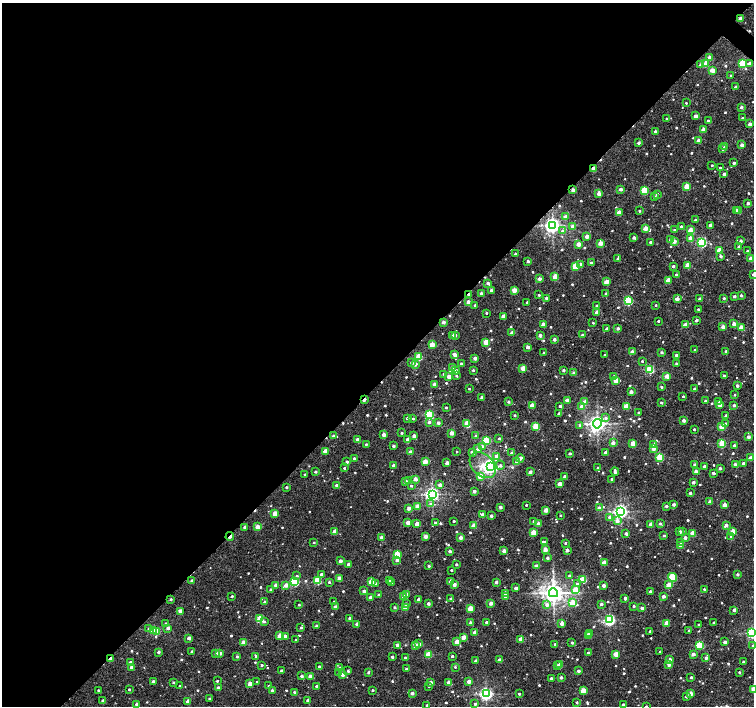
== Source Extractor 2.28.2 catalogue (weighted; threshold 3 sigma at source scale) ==
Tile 5 of 4 x 4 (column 1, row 2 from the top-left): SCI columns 1-1504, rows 2981-4388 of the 6021 x 6027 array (HDU 1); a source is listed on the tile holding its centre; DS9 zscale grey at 2 x 2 block average (1 PNG px = mean of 2 x 2 image px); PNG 756 x 708 px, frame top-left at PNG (2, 3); each listed source drawn as its Kron ellipse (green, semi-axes under 4 px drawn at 4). Shown black and unused: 54% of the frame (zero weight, under 2 of 3 exposures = <1% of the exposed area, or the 3 px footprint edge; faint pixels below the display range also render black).
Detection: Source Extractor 2.28.2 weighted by HDU 2 'WHT'; one run over the whole footprint, this tile lists its part. Background 0.0124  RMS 0.004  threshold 0.0178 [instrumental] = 3 sigma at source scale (4.5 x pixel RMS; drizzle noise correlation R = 1.50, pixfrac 1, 0.0396/0.0396 arcsec/px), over >= 5 px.
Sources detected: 757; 1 inside a brighter object's white glare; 7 cosmic-ray / hot-pixel residue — neither listed nor drawn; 1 inside a brighter listed object's ellipse — not listed separately; of the other 748, all 500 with FLUX_AUTO >= 1.13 (the completeness limit of this list) listed and drawn (248 fainter detections not listed), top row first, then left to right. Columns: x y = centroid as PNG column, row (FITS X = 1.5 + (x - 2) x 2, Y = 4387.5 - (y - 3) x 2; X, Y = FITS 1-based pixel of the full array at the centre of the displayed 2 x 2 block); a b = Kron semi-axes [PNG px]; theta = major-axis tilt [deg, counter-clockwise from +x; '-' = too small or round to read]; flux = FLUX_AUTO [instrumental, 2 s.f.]
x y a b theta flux
741 18 2 2 - 5.1
709 58 2 2 - 8
743 63 3 3 - 46
749 63 3 3 - 2.7
705 64 2 2 - 13
701 65 3 3 - 3.8
712 70 2 2 - 10
731 75 2 2 - 1.2
735 87 2 2 - 2.5
686 103 2 2 - 1.2
741 107 2 2 - 3.9
695 116 2 2 - 6.2
742 118 2 2 - 1.3
667 119 3 2 - 1.5
708 121 2 2 - 3.1
750 124 2 2 - 5.7
703 130 2 2 - 9.7
655 131 3 2 - 2.1
698 140 2 2 - 4.5
639 143 2 2 - 2.8
742 145 2 2 - 4.9
725 147 3 2 - 2.3
722 149 2 2 - 1.4
734 163 2 2 - 3
712 165 2 2 - 1.1
720 168 2 2 - 1.8
594 169 3 2 - 11
724 174 2 2 - 2.8
687 186 3 2 - 17
621 189 2 2 - 4
573 190 2 2 - 5.1
644 190 3 3 - 38
599 194 2 2 - 6.5
657 194 2 2 - 2.6
655 197 2 2 - 2.3
748 203 2 2 - 3.4
737 210 2 2 - 5.1
639 211 2 2 - 1.2
739 211 2 2 - 3.9
619 212 2 2 - 6.9
566 217 3 3 - 5.2
695 220 2 2 - 2.2
553 225 4 4 - 370
710 225 2 2 - 2.8
572 227 3 3 - 4.3
681 227 2 2 - 2.9
646 228 3 2 - 13
675 230 3 2 - 1.5
690 230 2 2 - 9.7
562 231 4 4 - 2.9
587 236 2 2 - 8.1
634 238 2 2 - 2.9
690 238 2 2 - 8.5
671 240 2 2 - 5
674 241 2 2 - 8.3
741 241 2 2 - 2.6
650 242 2 2 - 2.2
600 243 2 2 - 12
702 243 3 3 - 80
578 244 2 2 - 9.9
739 247 3 2 - 2.8
719 250 3 3 - 17
747 251 2 2 - 1.7
515 254 2 2 - 1.9
721 256 2 2 - 2.5
618 259 2 2 - 4.7
751 259 2 2 - 10
528 261 2 2 - 2.9
591 263 2 2 - 3.1
581 264 2 2 - 4.8
688 265 2 2 - 13
575 266 3 3 - 26
673 266 2 2 - 2.6
753 274 2 2 - 2.7
676 275 2 2 - 2.3
555 277 3 2 - 18
539 279 2 2 - 4.8
668 280 2 2 - 13
606 282 2 2 - 11
488 283 2 2 - 3.2
491 290 2 2 - 2.5
514 290 3 2 - 12
481 293 2 2 - 2.1
606 293 2 2 - 1.4
469 294 2 2 - 3.5
539 295 2 2 - 1.4
741 295 2 2 - 2.5
734 296 2 2 - 2.3
546 298 2 2 - 3.5
724 298 2 2 - 1.4
677 299 3 2 - 6.3
700 299 2 2 - 3.8
628 301 3 3 - 61
468 302 2 2 - 6
527 302 2 2 - 2
475 305 2 2 - 2.2
656 305 2 2 - 1.2
596 306 2 2 - 1.4
698 309 2 2 - 1.2
597 312 2 2 - 6.2
486 313 2 2 - 1.7
503 317 2 2 - 9.3
696 320 2 2 - 2.4
658 321 2 2 - 1.5
443 322 2 2 - 5.4
593 323 2 2 - 1.2
543 324 2 2 - 10
686 324 4 2 - 7.4
734 324 2 2 - 5.7
723 327 2 2 - 6.8
607 328 3 2 - 2.5
618 328 2 2 - 3
741 328 2 2 - 16
512 333 2 2 - 5.4
455 335 2 2 - 4.8
540 335 2 2 - 5.8
582 335 2 2 - 3.5
453 336 2 2 - 6.7
554 339 2 2 - 3.5
486 342 3 2 - 19
432 345 3 2 - 15
528 347 2 2 - 5.3
695 350 2 2 - 1.3
726 351 3 2 - 2.9
632 352 2 2 - 7
661 352 3 2 - 2
544 353 2 2 - 2
455 355 3 2 - 4.9
605 355 2 2 - 1.9
676 355 2 2 - 2
419 357 3 3 - 29
475 358 2 2 - 5.9
642 361 2 2 - 1.2
411 362 2 2 - 2.6
676 363 2 2 - 1.6
415 364 2 2 - 7.1
461 364 2 2 - 2
452 367 2 2 - 4.7
523 368 2 2 - 16
650 369 3 3 - 63
473 370 2 2 - 1.7
563 370 2 2 - 2.3
455 371 3 2 - 3.7
574 373 2 2 - 4.4
444 374 2 2 - 1.3
456 376 3 2 - 2
667 376 2 2 - 11
724 376 2 2 - 1.5
449 377 2 2 - 8.9
613 377 2 2 - 4.5
616 380 3 2 - 15
434 384 2 2 - 6
737 386 2 2 - 3.3
661 387 2 2 - 1.6
469 389 2 2 - 1.2
694 389 2 2 - 2.3
631 392 2 2 - 5.7
735 395 3 2 - 1.2
683 396 2 2 - 1.4
482 397 2 2 - 3.7
364 400 3 2 - 6.9
567 400 2 2 - 6.9
705 401 2 2 - 2.8
509 402 2 2 - 2.2
585 402 3 2 - 7.8
719 402 3 2 - 1.2
661 403 2 2 - 1.9
532 405 2 2 - 9.8
720 405 2 2 - 9.9
734 405 3 2 - 2.3
560 406 2 2 - 2.2
626 406 3 2 - 16
446 407 2 2 - 1.3
582 407 2 2 - 14
638 412 2 2 - 1.4
559 414 2 2 - 3.4
429 415 3 3 - 73
515 415 2 2 - 1.6
726 416 2 2 - 3.2
407 418 2 2 - 2.7
606 418 4 4 - 2.4
413 419 2 2 - 1.2
684 420 2 2 - 5.4
429 422 3 3 - 2.6
438 423 2 2 - 3.6
467 424 3 3 - 29
597 424 5 4 - 400
725 424 2 2 - 2.4
579 425 3 3 - 1.3
536 427 3 3 - 31
722 427 3 3 - 22
694 429 2 2 - 1.8
402 433 2 2 - 1.5
451 433 2 2 - 7.9
384 435 2 2 - 7.5
333 436 2 2 - 2.2
414 436 2 2 - 4.6
476 436 2 2 - 1.9
748 437 2 2 - 4
499 438 2 2 - 1.7
408 439 2 2 - 4.8
358 440 3 2 - 7.6
486 441 3 3 - 47
613 443 2 2 - 6.3
633 443 3 2 - 12
722 443 3 3 - 31
366 444 3 2 - 1.2
654 445 2 2 - 7.2
734 445 2 2 - 2.4
394 446 2 2 - 2.8
482 447 3 3 - 5
478 449 3 3 - 5.7
653 449 2 2 - 6.2
325 451 2 2 - 9.8
410 452 2 2 - 6.1
457 452 2 2 - 1.3
473 452 3 2 - 7.3
606 452 2 2 - 5
512 453 3 2 - 2.8
570 453 2 2 - 2.2
496 456 3 3 - 8
660 457 3 3 - 39
354 458 2 2 - 1.9
520 458 4 2 - 6.6
751 458 3 2 - 7.4
347 462 2 2 - 2.1
425 462 2 2 - 14
517 462 2 2 - 5.2
447 463 2 2 - 7.1
743 463 2 2 - 2.7
393 465 2 2 - 3.4
483 465 15 10 -42 23
500 465 4 4 - 2
695 465 2 2 - 3.5
735 465 2 2 - 8.7
490 466 4 3 - 260
704 466 2 2 - 2.2
344 468 2 2 - 1.4
598 468 2 2 - 1.4
720 468 2 2 - 2.5
615 471 4 2 - 3.1
315 472 2 2 - 2.1
530 472 2 2 - 4.6
696 472 2 2 - 7.6
713 473 2 2 - 2.8
305 474 2 2 - 1.4
480 476 2 2 - 12
564 476 2 2 - 3.1
415 479 2 2 - 7
612 479 2 2 - 1.2
405 481 2 2 - 4.9
409 481 3 2 - 1.5
693 482 2 2 - 3.6
559 484 2 2 - 7.4
336 485 2 2 - 2.3
440 485 3 2 - 4.9
411 486 2 2 - 2
286 487 2 2 - 1.6
474 491 2 2 - 4.2
690 493 2 2 - 2.3
432 494 4 4 - 270
710 502 2 2 - 6.4
431 504 4 3 - 2.1
526 505 2 2 - 1.4
674 505 2 2 - 3.2
725 505 2 2 - 9.1
666 506 2 2 - 2.3
417 507 2 2 - 11
500 507 2 2 - 3.6
409 508 2 2 - 7
599 508 2 2 - 4.9
546 510 2 2 - 10
621 511 4 4 - 280
275 513 2 2 - 13
482 515 2 2 - 5.7
560 515 2 2 - 1.1
491 516 2 2 - 3.4
610 517 3 3 - 3.5
454 521 2 2 - 1.5
534 521 2 2 - 3
617 521 3 3 - 6.2
408 522 2 2 - 7.7
435 523 2 2 - 1.6
660 523 2 2 - 2.1
417 524 2 2 - 10
538 524 2 2 - 7.3
651 524 2 2 - 7.7
474 525 3 2 - 12
726 525 2 2 - 5
245 527 2 2 - 3.3
258 527 2 2 - 8.1
335 531 2 2 - 8.8
682 531 3 2 - 1.8
733 531 3 2 - 17
679 532 2 2 - 3.9
533 533 3 2 - 15
693 533 2 2 - 16
626 534 2 2 - 3.3
230 536 4 2 - 8.4
425 536 2 2 - 7.5
664 536 2 2 - 1.6
381 537 2 2 - 6.2
461 537 2 2 - 6.3
731 537 3 3 - 1.7
685 538 2 2 - 4.1
545 542 3 2 - 1.2
681 542 3 2 - 2.7
314 543 2 2 - 1.2
565 543 2 2 - 1.4
681 546 2 2 - 3.5
545 550 3 2 - 9.1
567 550 2 2 - 4.4
450 551 2 2 - 3.1
504 551 2 2 - 5.5
397 554 3 3 - 25
547 558 2 2 - 2.7
397 560 3 3 - 4.2
340 561 2 2 - 5.6
604 563 3 2 - 11
348 564 2 2 - 3.4
456 564 2 2 - 2.1
429 566 2 2 - 1.9
537 566 2 2 - 6
451 570 2 2 - 1.3
321 574 2 2 - 3.7
737 574 2 2 - 2.3
569 575 2 2 - 1.2
297 576 3 3 - 1.2
673 577 4 3 - 44
339 578 2 2 - 10
583 579 3 3 - 35
318 580 3 3 - 39
390 580 3 3 - 1.2
192 581 2 2 - 3.2
295 582 3 3 - 70
329 582 3 2 - 1.4
371 582 3 2 - 18
451 582 3 2 - 5.5
496 582 2 2 - 3.9
392 583 2 2 - 4.9
376 584 3 3 - 1.9
577 584 3 3 - 2.2
276 585 2 2 - 5.2
286 585 3 3 - 6.3
454 585 2 2 - 4.9
604 585 2 2 - 5.2
668 585 3 2 - 9
516 588 2 2 - 4.3
270 589 2 2 - 2.1
704 589 2 2 - 1.2
576 590 3 3 - 17
364 591 3 2 - 3.4
650 592 2 2 - 4.6
505 593 2 2 - 6.1
553 593 4 4 - 710
407 594 2 2 - 4.9
379 595 2 2 - 5
232 596 2 2 - 1.9
664 596 2 2 - 3.9
370 597 2 2 - 5.8
404 597 2 2 - 5.5
505 597 2 2 - 4.1
625 598 3 2 - 2.9
171 599 2 2 - 2.1
419 599 2 2 - 4
450 599 3 3 - 1.2
264 602 2 2 - 1.7
334 602 2 2 - 2.2
491 603 2 2 - 7.1
573 603 3 3 - 21
406 604 3 2 - 2.5
428 604 2 2 - 3.4
601 604 2 2 - 2.8
299 605 2 2 - 1.1
547 605 3 3 - 3.6
634 606 2 2 - 1.8
335 607 2 2 - 5.7
395 607 2 2 - 1.8
405 608 3 2 - 10
470 608 3 2 - 14
642 608 2 2 - 3.2
734 610 2 2 - 3.2
180 611 2 2 - 8.9
350 618 2 2 - 4.3
260 619 3 3 - 31
610 620 3 3 - 140
264 622 3 3 - 1.4
487 622 2 2 - 3.2
166 623 3 3 - 1.2
470 623 2 2 - 3.5
666 623 2 2 - 11
714 623 2 2 - 2.6
357 624 3 2 - 2.2
562 624 2 2 - 6.5
699 625 2 2 - 2.5
317 626 2 2 - 2.7
168 628 2 2 - 4.8
301 628 2 2 - 1.4
149 629 3 3 - 2.1
153 630 3 2 - 18
156 631 3 3 - 31
650 631 2 2 - 2.2
689 631 2 2 - 1.3
475 633 2 2 - 7.1
589 633 2 2 - 2.6
752 633 3 3 - 110
280 636 3 2 - 16
285 636 2 2 - 3.5
588 636 3 3 - 11
464 637 2 2 - 9.8
189 638 2 2 - 5.4
521 639 2 2 - 12
296 640 2 2 - 1.3
244 642 3 2 - 12
457 642 2 2 - 11
572 642 2 2 - 2.3
725 642 2 2 - 4
419 644 3 2 - 3
555 644 2 2 - 2.1
397 645 2 2 - 5.3
700 645 3 3 - 50
753 645 3 3 - 1.4
416 646 3 2 - 11
192 651 2 2 - 1.9
159 652 2 2 - 2.9
660 652 2 2 - 1.5
216 653 2 2 - 3.1
219 653 2 2 - 6
588 653 2 2 - 2.2
429 654 3 3 - 25
616 654 3 2 - 14
693 654 2 2 - 5.5
237 656 2 2 - 1.5
256 656 3 2 - 1.7
452 656 2 2 - 1.7
392 657 2 2 - 2.2
405 657 2 2 - 1.2
706 658 2 2 - 3.4
110 659 2 2 - 7
499 660 3 2 - 5.3
669 660 2 2 - 4.6
476 661 2 2 - 3.6
130 662 2 2 - 4.5
743 662 2 2 - 2.5
560 664 2 2 - 8
669 664 2 2 - 6.5
262 665 2 2 - 1.6
557 666 3 2 - 3.7
131 667 3 3 - 4.8
319 667 2 2 - 2
455 667 3 3 - 1.2
340 668 3 3 - 1.5
406 669 2 2 - 1.7
281 671 2 2 - 2.9
348 671 2 2 - 1.5
578 671 2 2 - 3.7
368 672 2 2 - 2.2
739 672 2 2 - 1.7
339 673 3 3 - 1.6
343 675 2 2 - 4.6
302 676 3 2 - 2.4
310 676 2 2 - 6.8
561 677 2 2 - 3.8
691 677 2 2 - 2.1
551 678 2 2 - 3.1
153 681 2 2 - 3
217 681 3 2 - 1.2
173 682 2 2 - 1.2
257 682 2 2 - 1.1
431 682 2 2 - 3.8
468 682 3 2 - 5.9
449 683 2 2 - 9.2
250 684 2 2 - 9.5
180 686 2 2 - 1.5
269 686 2 2 - 2.2
316 686 2 2 - 2
429 686 2 2 - 1.4
218 688 2 2 - 6.3
129 689 2 2 - 1.4
753 689 3 2 - 14
98 690 2 2 - 1.3
272 690 2 2 - 3.2
373 690 2 2 - 1.3
583 691 3 3 - 18
295 692 3 2 - 1.9
412 693 2 2 - 4
690 693 2 2 - 9
486 694 4 4 - 200
519 694 2 2 - 1.8
686 696 2 2 - 3.2
210 699 2 2 - 4.1
103 700 2 2 - 2.5
308 700 2 2 - 5.9
188 701 2 2 - 8.8
577 702 2 2 - 1.7
136 704 2 2 - 3.3
475 704 2 2 - 2.2
427 705 2 2 - 2.3
623 705 2 2 - 4.7
646 706 2 2 - 1.6
Overlapping masked pixels (flux is a lower limit): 7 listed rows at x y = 741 18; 594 169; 573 190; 469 294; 364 400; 230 536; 110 659
Isophote crosses this tile's border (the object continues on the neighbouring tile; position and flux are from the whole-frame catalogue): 6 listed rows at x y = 753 274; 752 633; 753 645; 753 689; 427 705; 646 706